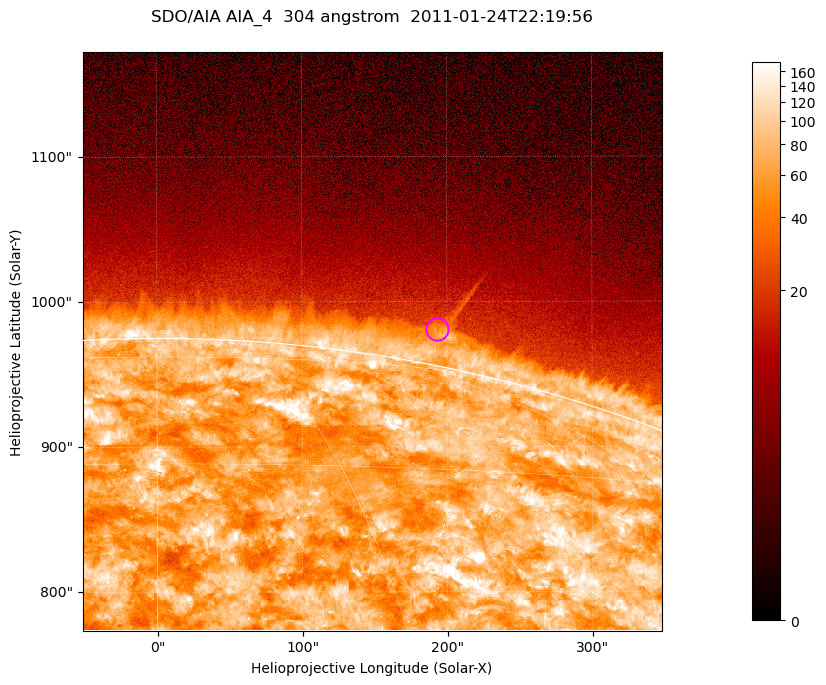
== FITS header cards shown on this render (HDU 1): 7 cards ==
TELESCOP= 'SDO/AIA '           / For AIA: SDO/AIA
INSTRUME= 'AIA_4   '           / For AIA: AIA_ATA1, AIA_ATA2, AIA_ATA3 or AIA_AT
WAVELNTH=                  304 / [angstrom] Wavelength
WAVEUNIT= 'angstrom'           / Wavelength unit: angstrom
DATE-OBS= '2011-01-24T22:19:56.136' / [ISO] Date when observation started; ISO 8
CTYPE1  = 'HPLN-TAN'           / CTYPE1; Typically HPLN
CTYPE2  = 'HPLT-TAN'           / CTYPE2; Typically HPLT

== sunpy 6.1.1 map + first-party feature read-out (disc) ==
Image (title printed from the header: SDO/AIA AIA_4  304 angstrom  2011-01-24T22:19:56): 665 x 665 px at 0.6 arcsec/px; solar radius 975 arcsec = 1625 px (partial field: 2.4% of the solar disc is inside the frame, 46% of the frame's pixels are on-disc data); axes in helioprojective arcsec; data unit not stated in the header (colour bar unlabelled)
Orientation: roll -0.132 deg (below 1 deg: not rotated)
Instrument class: DISC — disc imager (sunpy class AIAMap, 304 A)
Bright regions (active regions / flare kernels): reference = the on-disc median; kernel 5 px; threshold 5 sigma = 126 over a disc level ~72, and >= 1.15x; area >= 442 px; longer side >= 8 px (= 4.8 arcsec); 0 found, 0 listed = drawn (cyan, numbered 1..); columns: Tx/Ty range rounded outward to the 2 arcsec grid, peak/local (2 s.f.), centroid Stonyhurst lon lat
Off-limb structures (1.02-1.3 R_sun): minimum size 221 px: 1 found; the strongest spans PA ~345..350 deg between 1.02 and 1.06 R_sun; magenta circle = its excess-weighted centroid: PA ~350 deg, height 1.03 R_sun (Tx ~194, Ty ~982 arcsec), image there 1.9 x the reference